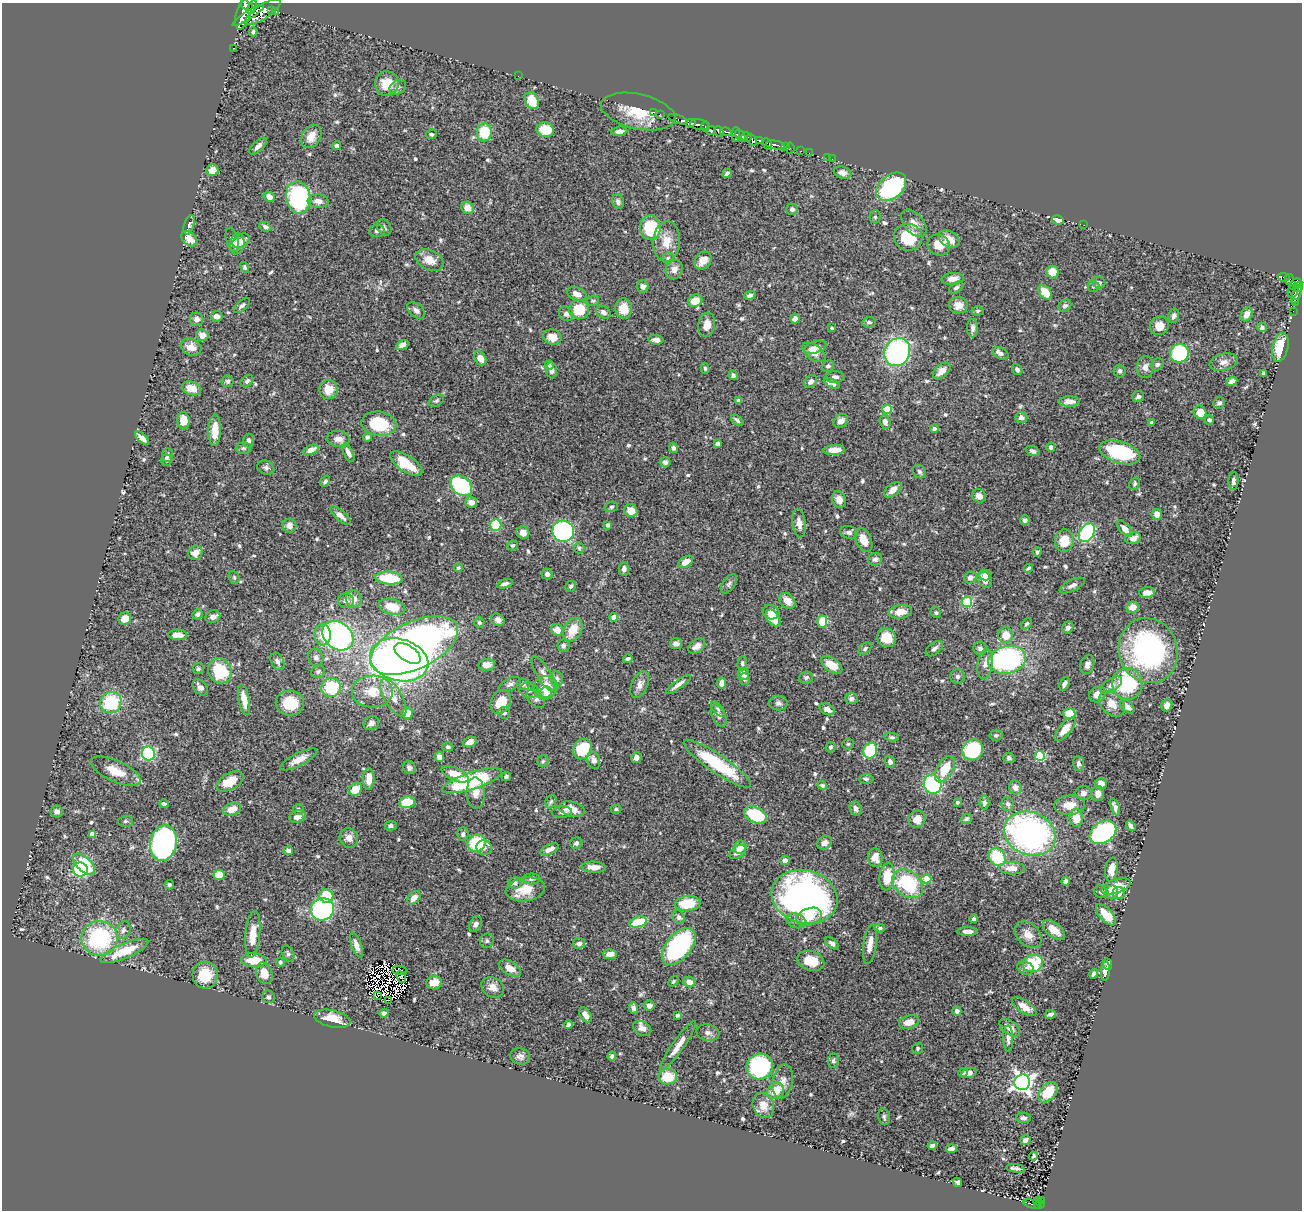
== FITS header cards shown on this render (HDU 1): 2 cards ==
NAXIS1  =                 1300
NAXIS2  =                 1208

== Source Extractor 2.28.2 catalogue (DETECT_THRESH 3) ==
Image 1300 x 1208 px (HDU 1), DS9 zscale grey, 1 PNG px = 1 image px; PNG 1304 x 1212 px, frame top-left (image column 1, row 1208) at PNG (2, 3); each listed source drawn as its Kron ellipse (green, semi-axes under 4 px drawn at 4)
Background 0.441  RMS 0.018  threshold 0.0538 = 3 sigma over >= 5 px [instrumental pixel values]
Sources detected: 631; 12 with non-positive FLUX_AUTO (blend fragments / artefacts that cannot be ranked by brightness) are neither listed nor drawn; of the other 619, the 500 brightest by FLUX_AUTO listed and drawn (119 fainter detections omitted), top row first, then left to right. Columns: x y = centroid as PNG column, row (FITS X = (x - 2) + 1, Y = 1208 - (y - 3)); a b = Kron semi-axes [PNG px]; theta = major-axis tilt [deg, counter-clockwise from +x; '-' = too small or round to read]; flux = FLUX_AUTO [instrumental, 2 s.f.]
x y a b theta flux
245 5 4 4 - 220
252 7 7 3 65 190
271 10 3 3 - 85
275 11 3 3 - 90
244 12 18 7 74 1000
262 12 21 7 33 840
248 15 18 3 33 690
253 32 4 4 - 1.9
233 48 2 2 - 5.5
518 76 2 2 - 3.5
387 83 12 12 - 22
398 87 9 6 31 3.9
532 101 9 6 -64 33
638 111 38 17 -12 25
654 112 2 2 - 5.6
660 114 3 2 - 4.3
678 119 10 3 -21 3.3
690 123 5 4 - 270
699 125 9 5 -10 190
705 126 5 3 - 65
545 130 8 7 - 25
619 131 8 4 8 4.7
711 131 5 3 - 37
484 132 9 7 89 44
719 132 6 4 -49 60
726 132 6 3 -12 120
431 134 5 5 - 2.8
736 135 7 3 88 44
311 136 12 9 59 13
741 136 7 3 -55 81
746 137 5 4 - 71
752 140 6 4 -66 130
760 141 4 3 - 160
767 144 6 3 -62 170
776 145 9 3 -9 380
258 146 11 5 42 5.2
337 146 4 4 - 3.3
786 147 3 2 - 16
790 148 5 2 - 17
801 151 3 2 - 3.9
809 153 2 2 - 5.1
828 158 2 2 - 4.6
832 159 2 2 - 2.8
213 170 6 5 - 11
727 173 5 4 - 2.5
842 173 9 6 -16 5.8
891 187 17 11 40 160
269 197 6 5 - 7.8
298 197 16 12 -79 160
318 201 10 6 -4 7.8
618 202 7 6 - 3.7
468 208 6 5 - 13
792 209 6 5 - 3.7
875 217 6 5 - 2.4
1058 220 6 4 -12 7.5
914 223 16 9 -50 10
189 225 10 5 74 3.2
1084 225 2 2 - 2.2
265 227 6 4 -26 3.1
384 227 9 6 -58 3.2
650 228 12 10 -88 66
377 231 8 6 5 3.4
908 237 14 13 - 49
189 239 9 6 -42 11
232 239 12 6 -75 5.9
949 239 11 8 -29 14
241 241 9 6 29 8.2
667 241 20 13 86 20
237 244 10 7 79 10
939 245 11 10 - 14
668 258 5 5 - 2.4
429 260 15 10 -25 14
703 261 9 7 48 14
244 267 6 4 -58 2.3
674 269 9 8 - 8.4
1053 272 6 6 - 18
1283 277 6 3 -7 37
952 279 11 6 6 8.3
1289 279 5 3 - 18
1099 283 6 6 - 2.5
1297 283 5 4 - 170
643 286 6 5 - 6.5
1093 286 6 5 - 2.5
1293 286 4 3 - 96
1298 287 5 3 - 120
956 288 7 5 32 2.9
1293 291 7 5 65 79
1045 292 8 5 -52 25
577 294 10 6 -20 9.6
750 295 6 4 18 3
1297 295 10 3 69 59
593 301 6 5 - 2.3
695 301 7 6 - 20
1295 303 3 2 - 16
242 305 10 5 43 3.1
958 305 9 8 - 8.4
1065 306 7 5 38 3.2
624 308 10 8 -85 21
416 310 10 6 -40 4.9
579 310 10 9 - 35
978 311 6 4 2 2.1
1293 311 2 2 - 4
603 312 7 6 - 4.4
566 314 8 7 - 5.6
1247 314 7 5 64 9
217 316 6 5 - 6.4
1174 316 7 5 79 4
196 319 7 6 - 5.8
795 319 5 4 - 5.6
869 322 6 5 - 2.8
707 325 12 8 80 12
1159 326 10 9 - 12
1262 327 5 4 - 3.7
832 328 3 3 - 2
973 328 9 5 90 4.2
202 335 6 5 - 9.2
552 337 9 7 -20 14
656 340 7 4 -5 4.4
402 345 7 4 32 7
191 347 10 8 -20 11
815 347 11 6 17 7.3
1280 347 15 7 77 40
814 352 13 7 -36 11
897 352 14 12 61 210
1001 353 8 5 -24 3.9
1179 353 9 9 - 110
480 358 7 5 -62 11
1224 362 14 8 15 7.2
1157 364 6 5 - 2.9
549 365 5 4 - 2.2
828 366 6 5 - 2.9
1145 367 11 8 87 7.1
705 368 5 4 - 1.9
1017 369 6 4 -50 3
552 370 8 5 -83 5.5
942 371 10 6 43 9.8
1120 371 6 6 - 2.5
1264 374 4 3 - 2.6
733 375 5 4 - 3
835 377 9 6 2 4.7
228 381 6 6 - 2.4
247 381 7 5 44 2.6
1232 381 5 4 - 5.4
811 382 7 5 45 5
832 383 8 4 -27 4.1
191 388 10 6 -20 17
329 390 9 9 - 19
1138 396 6 5 - 3.3
436 401 8 5 29 2.5
739 401 4 4 - 4.3
1069 401 11 5 1 9.4
1219 403 6 5 - 3.4
887 409 4 4 - 30
1200 412 7 6 - 15
1021 418 6 5 - 5.4
737 420 7 4 -38 2.6
1209 420 5 4 - 3.2
183 421 8 6 -83 20
841 421 8 6 39 6
885 422 7 5 -72 5.8
1151 422 4 3 - 1.9
379 424 17 12 -9 53
934 429 4 4 - 5.1
215 430 16 6 88 22
367 437 4 4 - 3
142 438 9 4 -42 6.5
338 439 11 8 -9 7.6
248 441 7 5 -88 3.3
718 444 4 4 - 6.8
1051 447 4 4 - 4.8
243 448 8 6 2 2.5
673 448 5 4 - 2.7
311 450 8 4 23 8.5
834 450 11 5 4 12
1033 451 7 5 -21 3
1120 452 21 10 -17 90
348 453 10 4 -65 6.2
168 455 7 5 83 3.4
167 460 6 5 - 3
665 462 5 5 - 4.1
406 464 18 8 -34 39
266 468 8 7 - 3.7
919 472 7 6 - 3.1
325 481 6 4 52 2.5
1233 481 9 5 87 3.4
1135 483 6 5 - 2.4
461 486 12 9 -38 120
893 490 10 6 39 11
979 496 7 6 - 6.1
839 500 8 6 -70 9.2
471 502 6 5 - 9.2
611 507 7 5 17 2
631 511 7 6 - 14
1157 514 5 5 - 9
340 515 13 5 -41 7.5
1025 520 5 4 - 3.4
799 523 14 6 -83 9.1
496 525 6 5 - 52
608 525 3 3 - 3.1
290 526 7 7 - 6.8
1125 529 10 5 -49 8.3
563 531 11 10 - 210
849 532 9 6 -13 4.2
523 533 6 6 - 7.5
1087 533 10 7 57 140
1133 538 8 6 16 6.8
864 540 12 7 -65 15
1064 541 11 9 83 20
512 545 5 5 - 2.1
579 548 5 5 - 1.9
1037 552 4 4 - 2.5
195 553 7 6 - 12
875 559 7 6 - 3.6
686 562 8 5 34 11
458 568 4 4 - 2.1
1029 568 5 3 - 2.2
624 569 6 5 - 4.9
547 574 5 5 - 4.1
985 575 6 5 - 4.6
234 577 7 5 -69 2.2
970 577 6 6 - 5.5
389 578 14 6 -4 43
985 580 9 6 -50 9.4
505 584 8 4 18 3.9
729 584 11 6 54 3.5
1072 585 14 5 26 4.6
571 586 6 5 - 2.4
1147 592 8 5 4 9.2
354 599 8 7 - 8.7
346 601 8 7 - 4.4
787 601 9 6 -44 13
967 602 5 5 - 66
392 607 13 7 -16 23
1133 607 6 5 - 11
771 612 8 7 - 11
900 612 12 7 8 13
936 613 6 5 - 2.1
197 614 5 5 - 3.4
213 617 7 6 - 6.3
614 617 4 4 - 16
773 618 9 6 -52 17
125 619 6 6 - 13
498 620 7 6 - 4.9
479 622 5 5 - 2.2
822 622 6 5 - 36
1026 624 6 4 51 2.1
1068 627 6 5 - 3.6
557 630 6 6 - 11
573 630 12 8 61 22
178 635 9 5 -1 10
323 635 11 8 -88 16
1006 635 8 7 - 16
338 636 17 13 -39 320
886 638 10 9 - 23
676 644 6 5 - 5.7
414 645 47 23 26 690
563 646 6 6 - 3.2
697 646 9 6 37 7.3
980 648 7 6 - 4.4
865 649 7 5 42 2.8
934 649 10 5 40 4.4
1148 651 33 29 -71 220
408 653 15 8 -33 250
316 657 9 7 -69 4.8
628 659 5 4 - 2.5
399 660 30 21 -15 810
1007 660 19 13 13 210
277 661 9 6 -61 4.4
742 663 7 4 87 2.7
985 664 15 7 82 8.7
487 665 8 6 8 10
832 665 12 6 -34 19
1087 665 10 6 71 5.1
198 669 5 5 - 2.2
220 671 13 11 -57 53
318 672 7 6 - 2.5
544 674 20 7 -58 8
743 674 6 5 - 5.8
958 677 7 7 - 3.3
806 678 7 6 - 2.9
557 679 8 6 -81 4.1
744 679 6 5 - 2.2
722 683 5 4 - 8.3
510 684 11 6 26 4
523 684 6 6 - 3.6
678 684 15 4 36 6.6
1064 684 7 4 65 4.6
1127 684 16 15 - 89
640 685 14 8 66 7.9
1111 685 12 6 33 5.9
200 687 9 6 -49 6.3
546 687 12 11 - 21
331 688 10 9 - 55
529 690 9 7 -13 4.3
372 692 20 16 1 28
546 693 7 6 - 4.6
1097 695 9 7 35 9.8
393 697 21 9 -60 16
851 698 6 5 - 4.3
536 699 11 6 -45 4
244 700 16 5 -79 14
111 702 11 10 - 64
501 702 12 9 62 26
290 703 14 12 -2 33
778 703 9 7 -4 4.1
1112 704 15 10 -44 14
1167 705 6 5 - 6.4
1127 707 8 5 -39 8.1
718 709 9 5 -50 2.8
827 709 8 5 -27 6
407 713 5 5 - 18
504 713 6 5 - 2.9
1069 714 6 5 - 28
719 716 12 6 -67 5.6
371 723 8 6 37 5.2
1065 729 14 6 50 14
996 735 6 5 - 2
892 737 7 4 -5 2.6
470 742 7 5 21 7.4
848 744 5 5 - 1.9
448 747 5 4 - 2.9
831 747 5 5 - 2.1
583 749 11 9 55 59
973 750 11 10 - 79
870 751 8 6 66 68
148 753 7 6 - 130
1040 756 5 5 - 75
439 757 5 5 - 5.7
636 757 5 5 - 5.4
1009 758 5 5 - 2.7
299 759 20 6 27 12
594 760 9 6 -72 6.7
543 761 5 5 - 2
890 762 6 5 - 3.4
1078 763 7 5 -87 3.2
717 764 40 9 -34 75
409 768 7 6 - 4.1
945 769 14 8 60 26
116 771 27 10 -24 21
455 774 14 6 -24 20
506 777 5 4 - 2.2
369 779 11 5 90 14
866 779 7 4 -2 2.3
230 781 15 8 29 23
472 781 31 8 18 110
933 784 9 9 - 120
1101 784 6 5 - 9.7
822 786 5 4 - 2
1015 788 7 6 - 5.6
355 789 7 6 - 17
476 793 15 9 -87 10
1083 793 8 7 - 6
1098 793 8 6 89 7.3
407 802 8 6 13 31
551 802 7 5 68 2.3
958 802 3 3 - 2.5
984 803 7 5 86 3.4
164 804 5 4 - 2.8
1008 804 7 6 - 3.8
1069 805 15 9 5 16
1115 807 9 4 -71 4.2
232 809 9 6 18 12
298 809 5 5 - 2.9
572 809 13 7 -13 16
616 809 5 4 - 1.9
856 809 7 5 -66 5.6
57 811 6 6 - 5.9
562 812 10 5 3 4
755 815 12 7 -25 71
297 816 8 6 20 6.6
1076 818 9 6 -88 20
917 819 8 8 - 13
966 819 6 4 32 2.1
126 821 7 5 2 2.5
391 826 6 4 2 4.3
1131 826 5 3 - 4.4
1103 832 14 10 34 160
1030 833 26 21 -21 360
92 834 4 4 - 8.5
463 834 7 5 88 3.7
349 838 10 9 - 7.7
163 843 18 13 78 330
476 843 9 8 - 66
576 843 6 5 - 2.5
824 843 8 6 31 5.9
740 847 7 6 - 14
484 848 8 7 - 5.1
549 849 10 5 25 7.8
288 851 5 4 - 2.9
738 852 9 6 34 8.2
875 857 9 7 -84 12
997 857 9 7 -52 53
785 860 5 4 - 4.4
84 864 13 7 -43 53
594 867 12 5 -4 9.9
1012 868 13 6 -2 11
80 869 7 7 - 78
1111 869 12 6 81 14
219 875 6 5 - 18
887 877 14 7 83 32
531 879 9 5 0 3.3
926 879 5 4 - 24
1066 881 4 4 - 3.1
515 883 7 5 10 3.3
908 884 17 12 -38 94
169 885 5 4 - 2.6
1116 886 15 7 19 20
525 889 20 11 9 25
1101 892 7 6 - 2.6
1112 892 7 6 - 6.4
1119 893 6 6 - 9.2
326 896 7 6 - 41
804 897 33 26 -16 440
414 898 8 5 47 8.1
688 903 13 7 4 40
322 909 12 11 - 190
1106 915 13 6 -47 26
679 917 7 6 - 3.5
809 917 13 8 20 20
974 919 4 4 - 2.9
796 921 10 7 -21 5.7
638 922 9 5 17 42
476 924 8 6 62 5.3
880 928 5 4 - 3.1
123 930 9 7 64 4.2
1054 930 13 7 -39 13
967 931 10 4 0 7.5
253 934 23 7 85 21
1028 935 15 11 -44 12
100 938 18 17 - 120
487 941 7 7 - 2.8
579 943 6 5 - 4.6
832 943 8 4 -37 4.2
870 944 20 6 82 14
356 945 13 5 -69 7.7
679 946 21 12 49 170
124 951 26 7 23 34
288 954 8 6 -64 2.9
610 954 7 5 3 8.7
254 960 13 7 -5 26
811 961 14 9 -19 27
280 962 5 4 - 1.9
1033 963 10 8 21 57
1108 964 6 4 -69 3.5
510 968 12 6 -31 13
1025 968 8 6 -24 5.5
400 971 7 4 -6 2.2
1105 971 9 4 86 6.1
264 973 11 8 -69 15
1094 974 5 3 - 3.8
205 975 13 12 - 31
401 977 6 3 -63 3.5
673 981 6 4 45 1.9
434 982 8 6 17 15
689 982 6 5 - 9.1
493 987 12 9 -31 8.8
378 996 3 2 - 1.9
268 997 6 6 - 3
389 1000 3 2 - 2.3
649 1006 5 5 - 5.8
1024 1007 14 6 -34 12
633 1008 6 4 -72 3.8
957 1011 4 4 - 3.7
384 1013 4 4 - 4.1
1050 1014 5 3 - 4.1
585 1015 8 5 -58 7.6
677 1015 4 3 - 2.1
332 1019 18 8 -13 20
909 1022 10 6 16 12
568 1024 4 3 - 3.4
642 1028 9 7 -28 6.7
1010 1028 12 6 -37 10
708 1033 12 8 -11 5.4
1008 1038 13 5 -89 5.2
678 1046 30 6 55 15
918 1048 6 5 - 2.3
520 1056 10 8 -8 4.8
612 1056 4 4 - 2.8
833 1061 7 5 83 2.8
760 1066 13 12 - 150
963 1073 5 4 - 2.2
969 1073 8 4 17 5.2
668 1077 9 8 - 28
783 1081 17 10 78 9.3
1022 1082 8 7 - 590
776 1091 9 7 40 21
1048 1092 12 7 48 30
763 1105 13 10 -65 14
884 1117 8 5 -75 2.8
1023 1118 7 5 -5 3.8
1025 1140 5 4 - 4.4
932 1146 4 4 - 4.3
951 1149 5 4 - 4.4
1033 1156 4 3 - 2.2
1015 1168 9 3 -9 3.5
958 1182 4 4 - 3.2
1042 1200 3 2 - 13
1038 1201 4 4 - 42
1032 1204 9 3 -14 100
1039 1205 5 3 - 45
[119 fainter detections neither listed nor drawn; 12 non-positive-flux detections neither listed nor drawn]